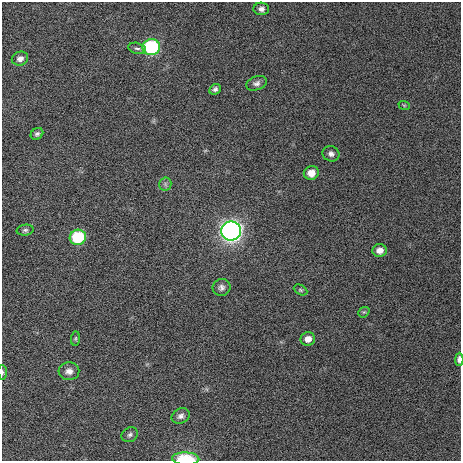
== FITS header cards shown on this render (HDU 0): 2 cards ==
NAXIS1  =                  459 / length of data axis 1
NAXIS2  =                  459 / length of data axis 2

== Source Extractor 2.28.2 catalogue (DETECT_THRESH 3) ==
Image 459 x 459 px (HDU 0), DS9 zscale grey, 1 PNG px = 1 image px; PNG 463 x 463 px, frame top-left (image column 1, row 459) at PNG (2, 2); each listed source drawn as its Kron ellipse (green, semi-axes under 4 px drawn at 4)
Background 300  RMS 9.4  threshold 28.2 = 3 sigma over >= 5 px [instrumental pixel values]
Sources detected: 26; all 26 listed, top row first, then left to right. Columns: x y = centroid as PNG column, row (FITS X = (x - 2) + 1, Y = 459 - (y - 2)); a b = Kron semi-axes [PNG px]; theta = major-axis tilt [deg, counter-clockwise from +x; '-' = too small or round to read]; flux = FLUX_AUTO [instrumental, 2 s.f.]
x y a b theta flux
261 9 8 6 -2 2500
151 47 9 8 - 67000
137 48 9 5 -13 1900
20 59 8 7 - 2600
256 83 10 7 19 2500
215 89 6 5 - 1700
404 105 6 3 -18 650
37 134 7 5 35 1500
331 154 9 7 -22 2500
311 173 7 6 - 6200
165 184 6 6 - 1700
25 230 8 5 7 1500
231 231 10 9 - 330000
78 237 8 7 - 36000
380 250 7 6 - 4200
221 287 9 8 - 2500
300 290 7 4 -27 980
364 312 6 4 41 1000
75 339 7 4 83 900
308 339 7 6 - 4500
459 359 6 3 87 2500
69 371 10 9 - 3700
2 372 7 3 -86 910
181 416 9 7 25 2600
130 435 8 7 - 1900
186 459 13 6 -2 22000
At the frame edge (FLAGS 8, measured only in part): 3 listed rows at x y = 459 359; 2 372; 186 459